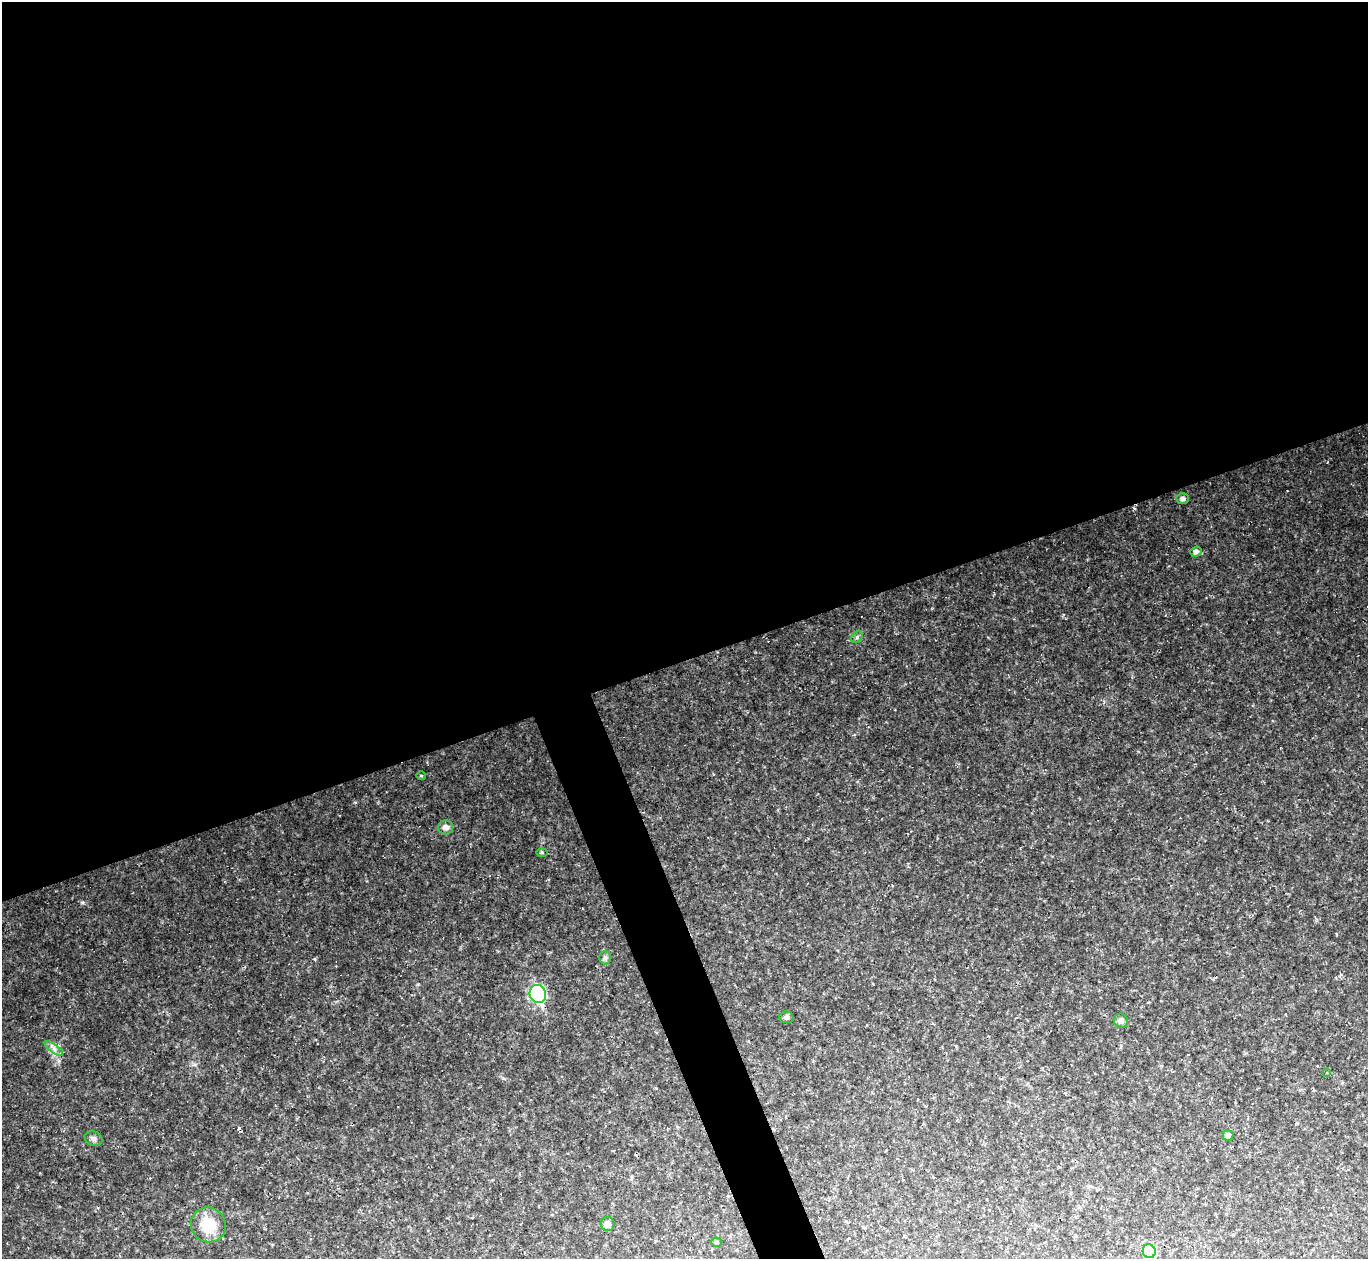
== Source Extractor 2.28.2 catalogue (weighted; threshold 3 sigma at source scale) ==
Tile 2 of 4 x 4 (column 2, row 1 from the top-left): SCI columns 1367-2732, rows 4045-5301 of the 5463 x 5448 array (HDU 1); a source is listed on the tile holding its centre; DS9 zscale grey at full resolution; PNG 1370 x 1261 px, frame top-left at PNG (2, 2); each listed source drawn as its Kron ellipse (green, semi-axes under 4 px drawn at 4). Shown black and unused: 55% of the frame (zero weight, under 2 of 3 exposures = <1% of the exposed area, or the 3 px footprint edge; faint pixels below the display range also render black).
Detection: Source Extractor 2.28.2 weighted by HDU 2 'WHT'; one run over the whole footprint, this tile lists its part. Background 0.0745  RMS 0.0088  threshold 0.0394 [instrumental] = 3 sigma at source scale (4.5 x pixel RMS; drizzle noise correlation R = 1.50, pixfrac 1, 0.05/0.05 arcsec/px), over >= 5 px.
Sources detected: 20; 2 cosmic-ray / hot-pixel residue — neither listed nor drawn; the other 18 listed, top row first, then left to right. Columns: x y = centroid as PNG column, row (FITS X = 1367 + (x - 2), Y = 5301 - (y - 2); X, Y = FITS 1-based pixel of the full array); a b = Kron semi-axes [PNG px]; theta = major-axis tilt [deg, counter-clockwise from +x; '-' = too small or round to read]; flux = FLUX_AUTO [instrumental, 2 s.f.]
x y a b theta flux
1183 499 6 5 - 2.5
1196 551 6 5 - 2.8
857 637 6 5 - 1.7
421 776 4 4 - 0.98
445 827 7 7 - 4.8
542 852 5 3 - 0.93
605 957 7 6 - 2.2
538 994 9 8 - 170
786 1017 7 6 - 2.1
1121 1021 7 7 - 3
54 1049 10 4 -36 3.1
1327 1072 4 3 - 0.61
1228 1135 5 5 - 2.8
94 1138 9 7 -22 3.1
608 1224 7 7 - 5.8
208 1225 18 17 - 22
717 1242 5 4 - 1.5
1149 1251 7 6 - 69
Isophote crosses this tile's border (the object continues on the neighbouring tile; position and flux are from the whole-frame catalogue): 1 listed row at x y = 1149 1251
Unlisted compact peaks at least as high as the median listed source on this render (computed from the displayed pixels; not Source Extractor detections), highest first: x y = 82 902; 314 959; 195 1064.